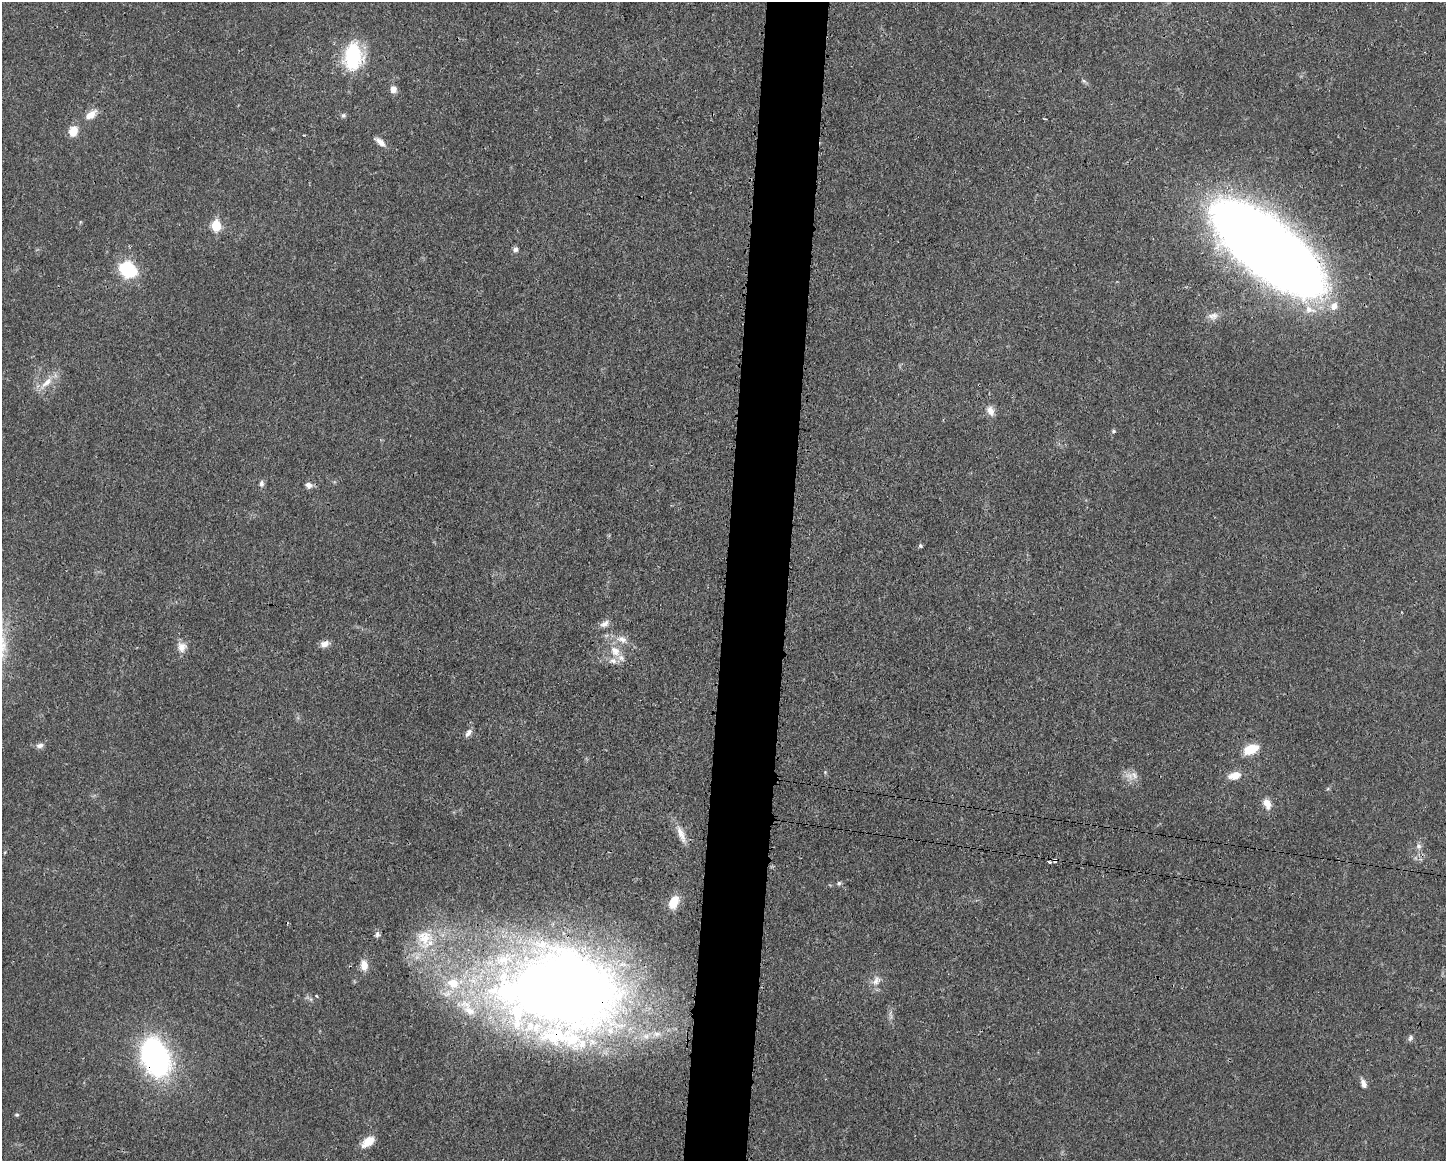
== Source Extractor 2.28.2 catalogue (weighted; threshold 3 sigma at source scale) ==
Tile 8 of 3 x 4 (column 2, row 3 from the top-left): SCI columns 1562-3005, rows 1166-2324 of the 4680 x 4647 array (HDU 1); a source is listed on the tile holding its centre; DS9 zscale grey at full resolution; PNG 1448 x 1163 px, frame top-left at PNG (2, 2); no overlay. Shown black and unused: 4% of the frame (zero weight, under 3 of 4 exposures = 1% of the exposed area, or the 3 px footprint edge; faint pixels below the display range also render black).
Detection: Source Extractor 2.28.2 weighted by HDU 2 'WHT'; one run over the whole footprint, this tile lists its part. Background 0.021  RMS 0.0023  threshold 0.0103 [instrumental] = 3 sigma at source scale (4.5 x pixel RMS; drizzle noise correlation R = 1.50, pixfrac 1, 0.05/0.05 arcsec/px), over >= 5 px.
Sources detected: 57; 2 cosmic-ray / hot-pixel residue — not listed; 6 inside a brighter listed object's ellipse — not listed separately; the other 49 listed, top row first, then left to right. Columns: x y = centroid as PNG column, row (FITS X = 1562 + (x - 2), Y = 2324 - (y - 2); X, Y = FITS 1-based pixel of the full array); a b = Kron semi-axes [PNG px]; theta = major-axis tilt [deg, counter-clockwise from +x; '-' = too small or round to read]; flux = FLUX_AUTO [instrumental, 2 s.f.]
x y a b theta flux
353 56 25 16 87 17
1084 81 6 4 -19 0.37
393 89 8 7 - 1.3
91 115 15 9 36 2.2
343 115 6 5 - 0.44
1045 119 3 3 - 0.22
73 131 11 8 71 3.2
380 142 14 7 -40 1.5
216 226 6 5 - 11
1267 248 84 33 -38 500
515 249 7 7 - 0.64
128 269 12 9 -31 19
1334 306 11 9 65 2
1309 309 18 10 -19 3.1
1214 315 10 8 -26 1.2
46 383 23 8 43 2.7
991 411 13 8 -68 1.6
1114 431 5 5 - 0.33
261 484 8 6 89 0.73
309 485 8 7 - 1.1
920 546 5 5 - 0.47
604 624 12 8 27 1.2
622 639 16 8 -19 2
325 644 12 8 19 1.3
182 647 13 12 - 1.9
615 651 16 11 -38 3.1
468 733 11 6 54 0.93
40 745 10 6 13 0.89
1251 749 15 9 21 5.4
1134 775 12 7 -47 1.3
1234 776 15 9 14 2.6
1267 804 14 9 -65 2
681 834 25 7 -67 2.5
1419 846 8 7 - 0.76
1049 862 4 3 - 0.37
839 883 5 5 - 0.42
674 902 15 9 64 3.9
377 934 8 7 - 0.64
424 937 27 24 70 10
364 965 12 8 -88 2.4
876 980 15 9 61 1.8
453 983 18 15 -21 6.2
565 990 110 84 -9 270
317 996 4 2 - 0.2
1410 1038 8 6 66 0.56
155 1057 32 21 -69 57
1363 1084 10 6 -69 1.2
17 1115 6 4 18 0.32
368 1142 18 9 37 3.1
Overlapping masked pixels (flux is a lower limit): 3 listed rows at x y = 1267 248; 565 990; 155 1057